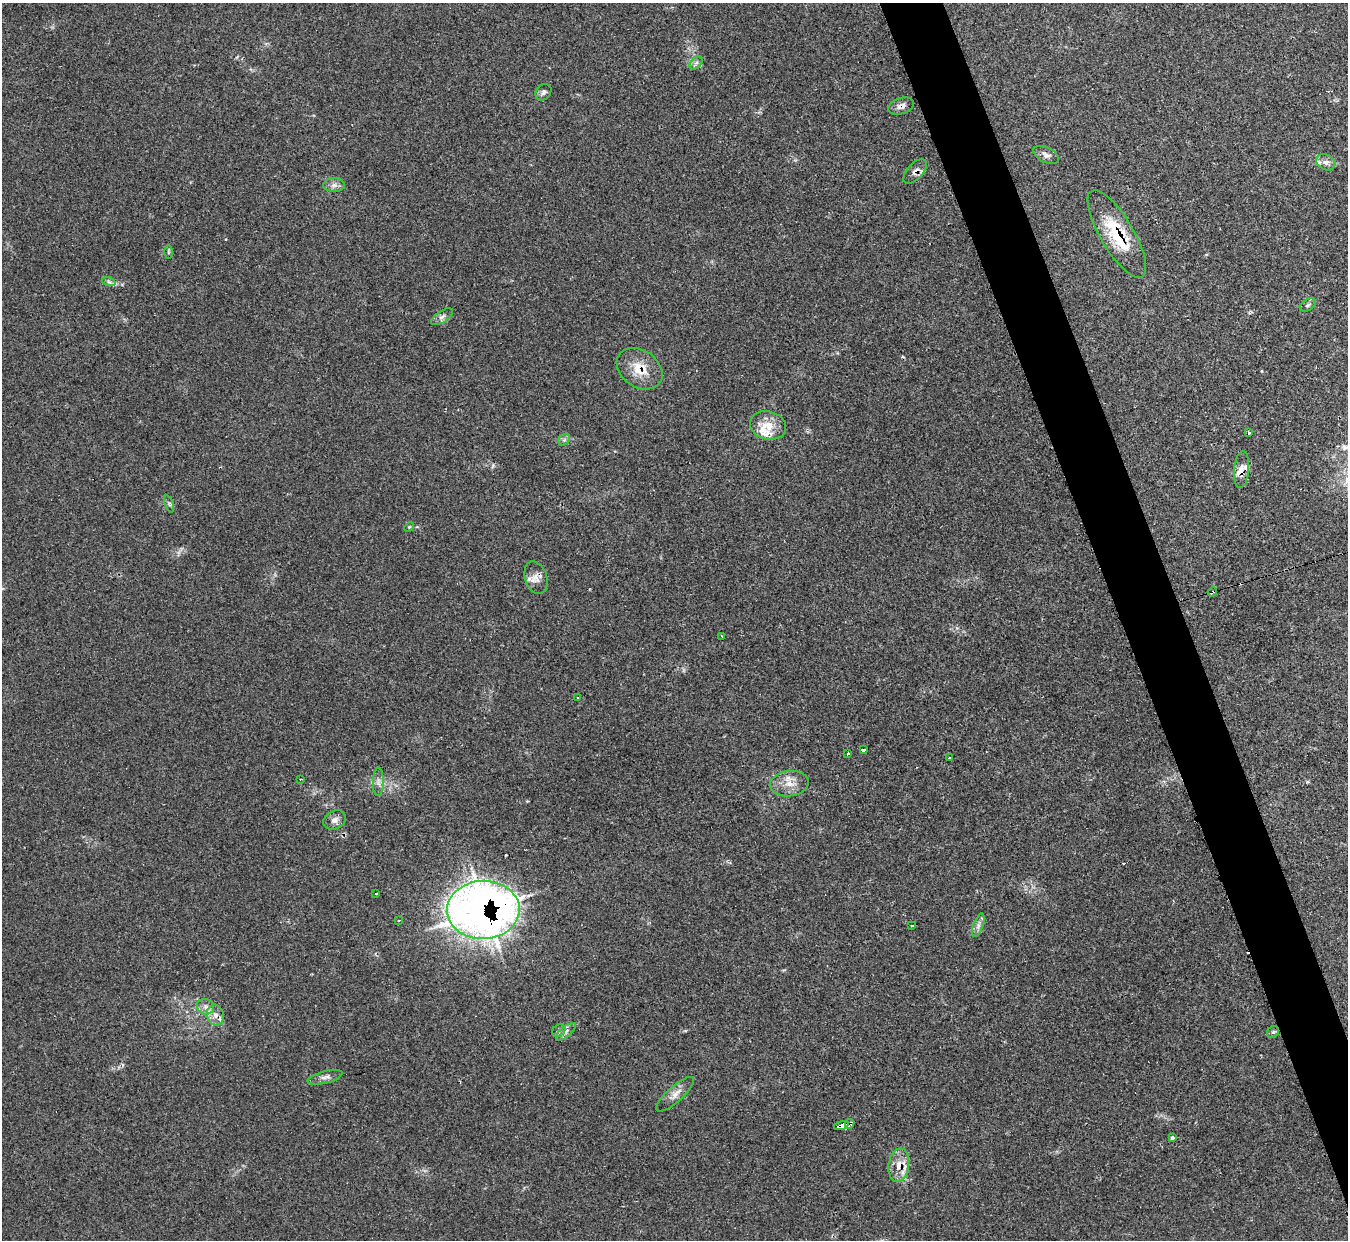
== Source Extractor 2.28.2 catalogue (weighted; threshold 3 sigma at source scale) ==
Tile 6 of 4 x 4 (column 2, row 2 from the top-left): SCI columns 1353-2698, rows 2624-3861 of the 5390 x 5374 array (HDU 1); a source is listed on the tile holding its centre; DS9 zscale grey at full resolution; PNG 1350 x 1242 px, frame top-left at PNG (2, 3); each listed source drawn as its Kron ellipse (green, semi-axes under 4 px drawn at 4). Shown black and unused: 4% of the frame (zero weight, under 2 of 3 exposures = <1% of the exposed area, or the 3 px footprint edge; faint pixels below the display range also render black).
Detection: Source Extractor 2.28.2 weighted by HDU 2 'WHT'; one run over the whole footprint, this tile lists its part. Background 0.0355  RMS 0.0046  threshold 0.0208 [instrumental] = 3 sigma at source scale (4.5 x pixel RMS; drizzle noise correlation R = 1.50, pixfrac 1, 0.05/0.05 arcsec/px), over >= 5 px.
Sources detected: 54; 4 cosmic-ray / hot-pixel residue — neither listed nor drawn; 4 inside a brighter listed object's ellipse — not listed separately; the other 46 listed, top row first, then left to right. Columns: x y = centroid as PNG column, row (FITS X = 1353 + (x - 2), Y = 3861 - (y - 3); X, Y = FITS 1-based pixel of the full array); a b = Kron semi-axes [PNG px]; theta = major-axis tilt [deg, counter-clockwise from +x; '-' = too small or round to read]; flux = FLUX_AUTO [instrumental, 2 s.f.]
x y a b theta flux
696 63 8 5 45 1.1
543 92 9 7 48 1.3
901 106 13 8 19 2.3
1046 155 13 7 -26 2.2
1326 162 10 7 -28 2.3
915 171 15 7 48 2.7
334 185 11 7 0 1.9
1117 234 50 16 -59 25
168 252 6 4 90 0.64
109 282 7 4 -18 0.97
1308 305 9 5 31 1.1
442 317 12 5 34 1.7
640 369 25 18 -35 11
768 425 18 14 -15 7.9
1249 433 3 3 - 1.3
564 440 6 5 - 0.99
1242 469 18 7 84 3.3
169 504 9 4 -71 0.86
409 527 5 4 - 0.53
536 578 16 11 -72 3.9
1212 592 5 2 - 1
722 637 3 2 - 0.37
577 698 4 2 - 0.52
863 750 4 3 - 2.9
848 754 3 3 - 1.2
949 758 3 3 - 0.89
300 779 3 2 - 0.4
378 782 14 5 89 2.1
789 784 19 12 6 6.1
335 820 12 9 28 2.5
376 893 3 3 - 1.1
483 910 36 29 2 420
399 920 3 2 - 0.65
978 925 12 5 71 1.9
912 926 3 3 - 0.76
205 1007 9 7 -18 2
215 1015 10 8 -74 2.8
559 1031 7 5 37 1.1
566 1032 12 5 40 1.7
1273 1032 6 5 - 0.91
325 1077 18 6 14 2.4
675 1094 24 7 42 4
850 1124 5 3 - 4.1
841 1125 8 4 17 77
1172 1138 4 3 - 1.5
899 1165 17 10 82 5.9
Overlapping masked pixels (flux is a lower limit): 12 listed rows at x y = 901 106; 915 171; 1117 234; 640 369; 1242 469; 536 578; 1212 592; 483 910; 215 1015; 850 1124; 841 1125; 899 1165